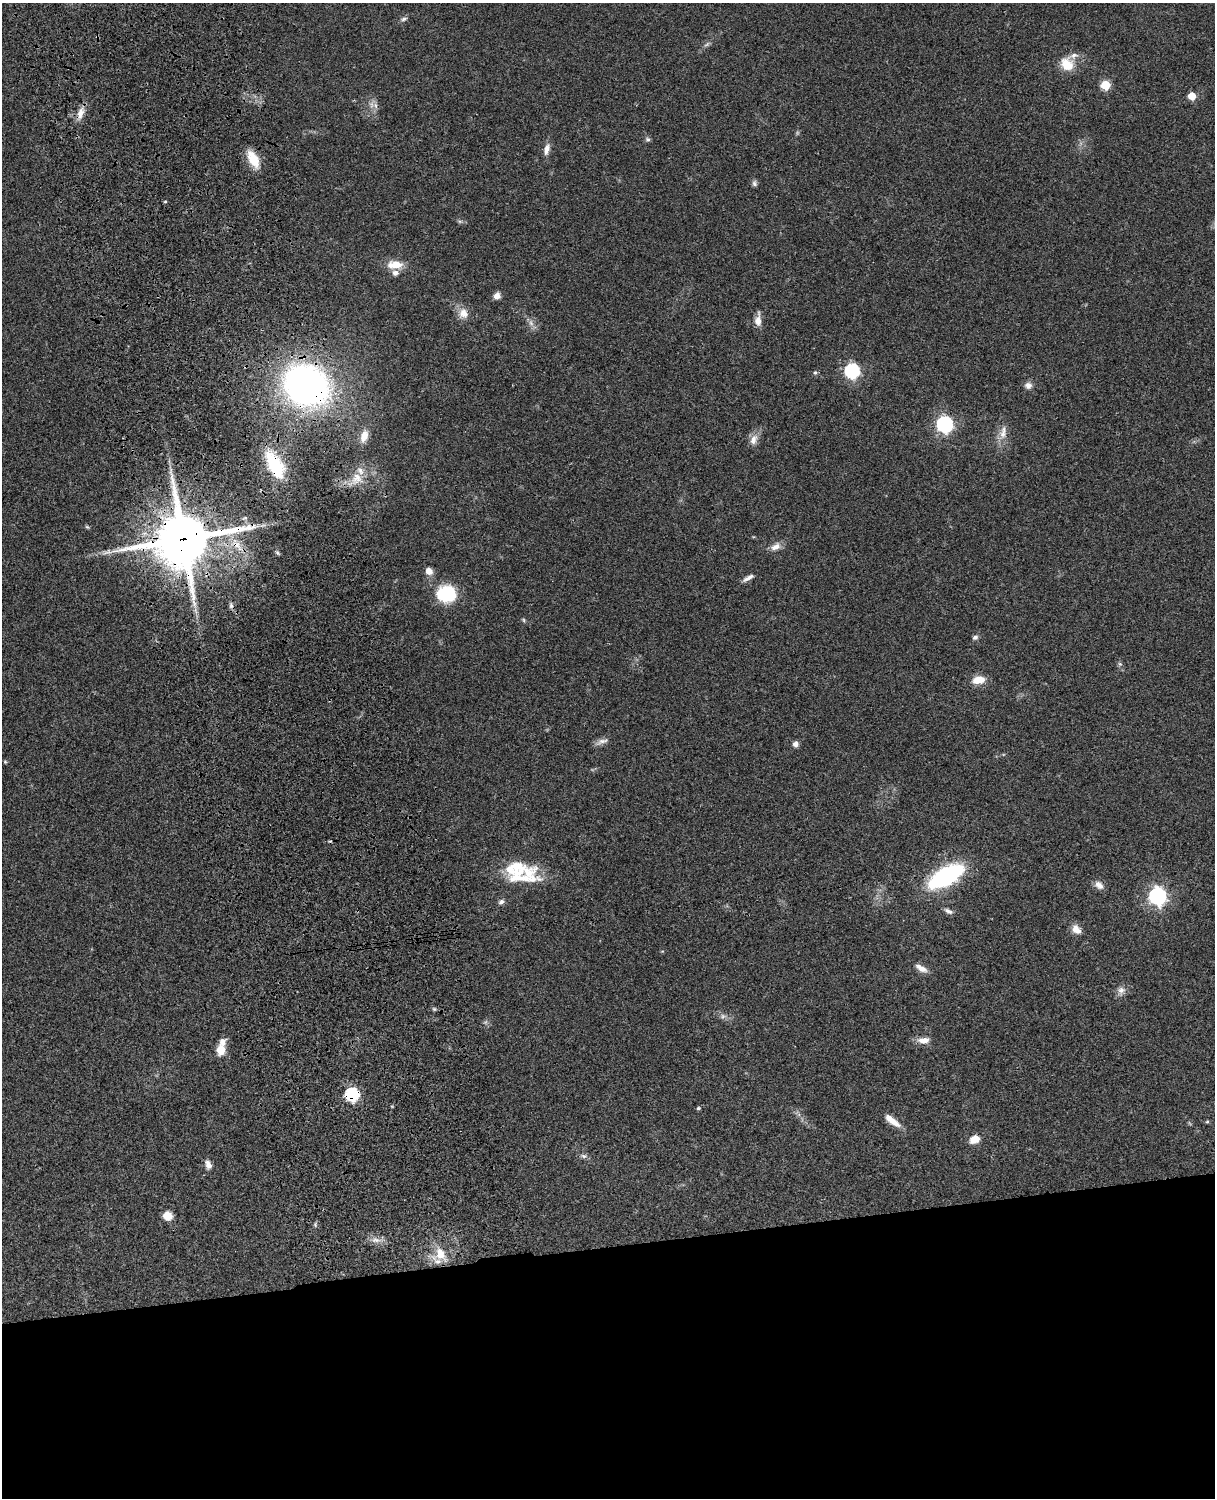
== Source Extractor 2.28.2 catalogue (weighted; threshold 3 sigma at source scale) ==
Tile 11 of 4 x 3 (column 3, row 3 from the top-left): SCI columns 2546-3758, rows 277-1772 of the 5089 x 4928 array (HDU 1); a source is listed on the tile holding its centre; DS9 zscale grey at full resolution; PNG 1217 x 1500 px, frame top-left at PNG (2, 3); no overlay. Shown black and unused: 17% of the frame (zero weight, under 3 of 4 exposures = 6% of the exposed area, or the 3 px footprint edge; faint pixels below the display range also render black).
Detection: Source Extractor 2.28.2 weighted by HDU 2 'WHT'; one run over the whole footprint, this tile lists its part. Background 0.0756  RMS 0.0057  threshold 0.0259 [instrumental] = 3 sigma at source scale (4.5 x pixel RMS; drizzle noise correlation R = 1.50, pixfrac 1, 0.05/0.05 arcsec/px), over >= 5 px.
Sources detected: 80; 2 too faint to see at this stretch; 1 inside a brighter object's white glare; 2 cosmic-ray / hot-pixel residue — not listed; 9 inside a brighter listed object's ellipse — not listed separately; the other 66 listed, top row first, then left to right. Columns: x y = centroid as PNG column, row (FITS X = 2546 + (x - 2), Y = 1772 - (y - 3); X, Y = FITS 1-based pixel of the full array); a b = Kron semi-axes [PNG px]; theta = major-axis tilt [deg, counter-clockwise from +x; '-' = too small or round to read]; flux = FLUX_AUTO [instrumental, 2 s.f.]
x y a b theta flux
404 19 9 5 25 1.3
1067 64 17 14 -50 11
1105 85 5 5 - 27
1192 96 5 5 - 12
375 106 9 5 -71 2.3
80 113 18 8 76 5.1
647 139 7 6 - 1.2
547 149 16 7 76 3.6
253 159 22 10 -62 11
754 183 8 6 90 1.4
165 202 5 3 - 0.55
460 221 6 4 18 0.88
395 265 19 10 0 8.9
497 296 9 7 59 3
463 313 15 13 -63 5.8
758 320 17 7 87 4.3
531 323 9 6 -76 2.4
852 371 7 6 - 110
815 372 5 5 - 0.95
1028 385 9 8 - 3
306 386 35 33 10 250
945 424 7 7 - 170
1003 432 22 9 80 6.1
364 436 15 9 74 6.1
753 440 15 8 69 4.5
275 465 34 16 -62 29
357 478 17 15 -44 9.3
245 518 6 4 -17 0.72
87 527 6 4 -43 0.73
183 539 20 18 13 3000
776 546 14 8 25 4.1
277 553 6 4 -32 0.93
429 571 8 7 - 4.3
748 578 16 5 30 2.8
446 594 18 16 -1 33
524 620 6 4 -88 0.74
975 637 7 6 - 1.4
1120 664 6 4 -18 0.84
978 680 15 9 7 7.6
602 741 19 6 20 2.9
796 744 6 6 - 2.6
5 762 5 5 - 0.57
528 873 29 23 22 19
945 876 24 11 30 110
1099 885 12 9 -40 3.6
1157 896 7 7 - 200
501 902 8 6 31 1.7
948 911 11 5 -30 1.9
1076 929 12 9 -46 4.9
921 968 16 7 -31 4.5
1121 990 11 9 68 3.4
434 1009 6 5 - 0.87
723 1016 7 6 - 1.7
923 1040 15 8 2 4.9
222 1042 9 8 - 3.3
221 1050 8 7 - 11
352 1095 7 6 - 88
698 1108 5 4 - 0.88
892 1121 22 7 -38 6.7
1207 1122 5 4 - 0.73
975 1139 10 8 30 6.9
584 1156 9 5 -26 1.6
208 1165 11 7 -70 3.2
167 1216 8 8 - 7.2
376 1240 12 6 -1 3.4
440 1254 20 12 -64 11
Overlapping masked pixels (flux is a lower limit): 4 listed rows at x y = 306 386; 275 465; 183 539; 352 1095